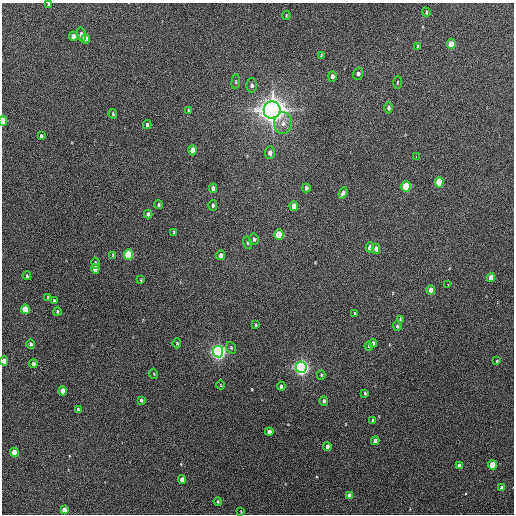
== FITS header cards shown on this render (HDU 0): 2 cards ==
NAXIS1  =                  512 / Axis length
NAXIS2  =                  512 / Axis length

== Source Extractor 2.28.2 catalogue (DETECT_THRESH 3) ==
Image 512 x 512 px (HDU 0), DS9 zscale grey, 1 PNG px = 1 image px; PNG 516 x 516 px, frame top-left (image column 1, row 512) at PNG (2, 3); each listed source drawn as its Kron ellipse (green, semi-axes under 4 px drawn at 4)
Background 594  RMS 17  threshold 49.7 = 3 sigma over >= 5 px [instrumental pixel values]
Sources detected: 90; all 90 listed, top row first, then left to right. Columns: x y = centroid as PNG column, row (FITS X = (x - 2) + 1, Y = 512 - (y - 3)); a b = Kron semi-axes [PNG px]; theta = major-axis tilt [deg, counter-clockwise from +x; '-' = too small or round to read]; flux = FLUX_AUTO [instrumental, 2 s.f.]
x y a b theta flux
49 4 4 3 - 1.5e+03
426 12 4 3 - 1.5e+03
286 15 4 2 - 9.6e+02
81 34 7 4 -77 6.8e+03
73 36 5 4 - 9.3e+03
86 39 5 4 - 5.2e+03
451 44 5 4 - 2.7e+04
418 47 4 3 - 1.6e+03
321 55 3 3 - 1.0e+03
358 74 6 5 - 3.1e+03
332 76 5 4 - 4.2e+03
236 82 7 3 83 1.3e+03
397 82 6 3 88 1.3e+03
252 85 7 5 90 3.6e+03
388 108 6 4 90 2.9e+03
188 110 3 2 - 9.6e+02
272 110 8 8 - 1.5e+06
113 114 5 3 - 1.4e+03
3 121 5 3 - 2.4e+04
283 123 11 9 88 8.1e+03
147 125 4 3 - 2.2e+03
41 136 4 3 - 2.6e+03
193 150 5 4 - 1.1e+04
270 153 6 5 - 6.0e+03
416 157 3 2 - 1.6e+03
439 182 5 4 - 4.0e+04
406 187 5 4 - 5.5e+04
213 188 4 4 - 3.6e+03
306 188 4 3 - 3.5e+03
343 193 6 4 69 4.5e+03
158 204 4 4 - 1.9e+03
213 205 5 4 - 2.0e+03
294 206 5 4 - 1.4e+04
148 214 4 3 - 2.9e+03
174 232 4 3 - 1.3e+03
279 235 5 4 - 4.6e+04
254 239 5 5 - 2.8e+03
248 243 6 4 -74 1.6e+03
370 247 5 4 - 6.2e+03
376 249 5 4 - 6.7e+03
113 255 4 4 - 1.1e+03
128 255 5 4 - 6.1e+04
220 255 5 4 - 4.6e+03
95 263 5 4 - 1.7e+03
95 269 5 4 - 1.7e+04
27 276 4 3 - 1.6e+03
491 277 4 4 - 1.2e+04
141 280 4 2 - 8.5e+02
448 284 3 2 - 2.3e+03
431 290 5 4 - 8.1e+03
48 297 3 3 - 1.3e+03
54 301 4 3 - 1.4e+03
25 309 5 4 - 3.3e+04
57 311 4 3 - 1.4e+03
355 313 4 3 - 2.2e+03
400 319 3 3 - 1.0e+03
256 325 3 3 - 1.4e+03
397 326 4 4 - 1.5e+03
177 343 5 3 - 1.8e+03
373 343 4 4 - 3.7e+03
31 344 5 4 - 2.6e+03
369 346 4 4 - 1.6e+03
231 348 6 4 -71 1.8e+03
218 352 5 5 - 4.7e+05
4 361 4 4 - 1.1e+04
497 361 3 2 - 1.1e+03
33 364 4 4 - 5.9e+03
301 367 5 5 - 5.2e+05
154 374 5 3 - 8.6e+02
321 375 4 4 - 1.3e+03
221 385 4 3 - 6.9e+02
281 386 4 4 - 2.6e+03
63 391 4 4 - 1.2e+04
365 393 4 3 - 1.7e+03
141 400 4 3 - 2.3e+03
324 401 4 4 - 2.9e+03
78 409 4 3 - 1.6e+03
373 420 3 3 - 1.8e+03
269 432 4 4 - 6.6e+03
375 441 4 4 - 4.6e+03
327 447 4 3 - 5.4e+03
14 452 4 4 - 2.5e+04
492 465 4 4 - 3.1e+04
459 466 4 3 - 4.4e+03
182 479 4 4 - 1.0e+04
502 488 4 4 - 7.1e+03
349 495 4 4 - 5.6e+03
218 501 4 3 - 1.2e+03
64 510 4 4 - 1.2e+04
241 512 4 2 - 7.8e+02
At the frame edge (FLAGS 8, measured only in part): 3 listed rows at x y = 49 4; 3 121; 4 361